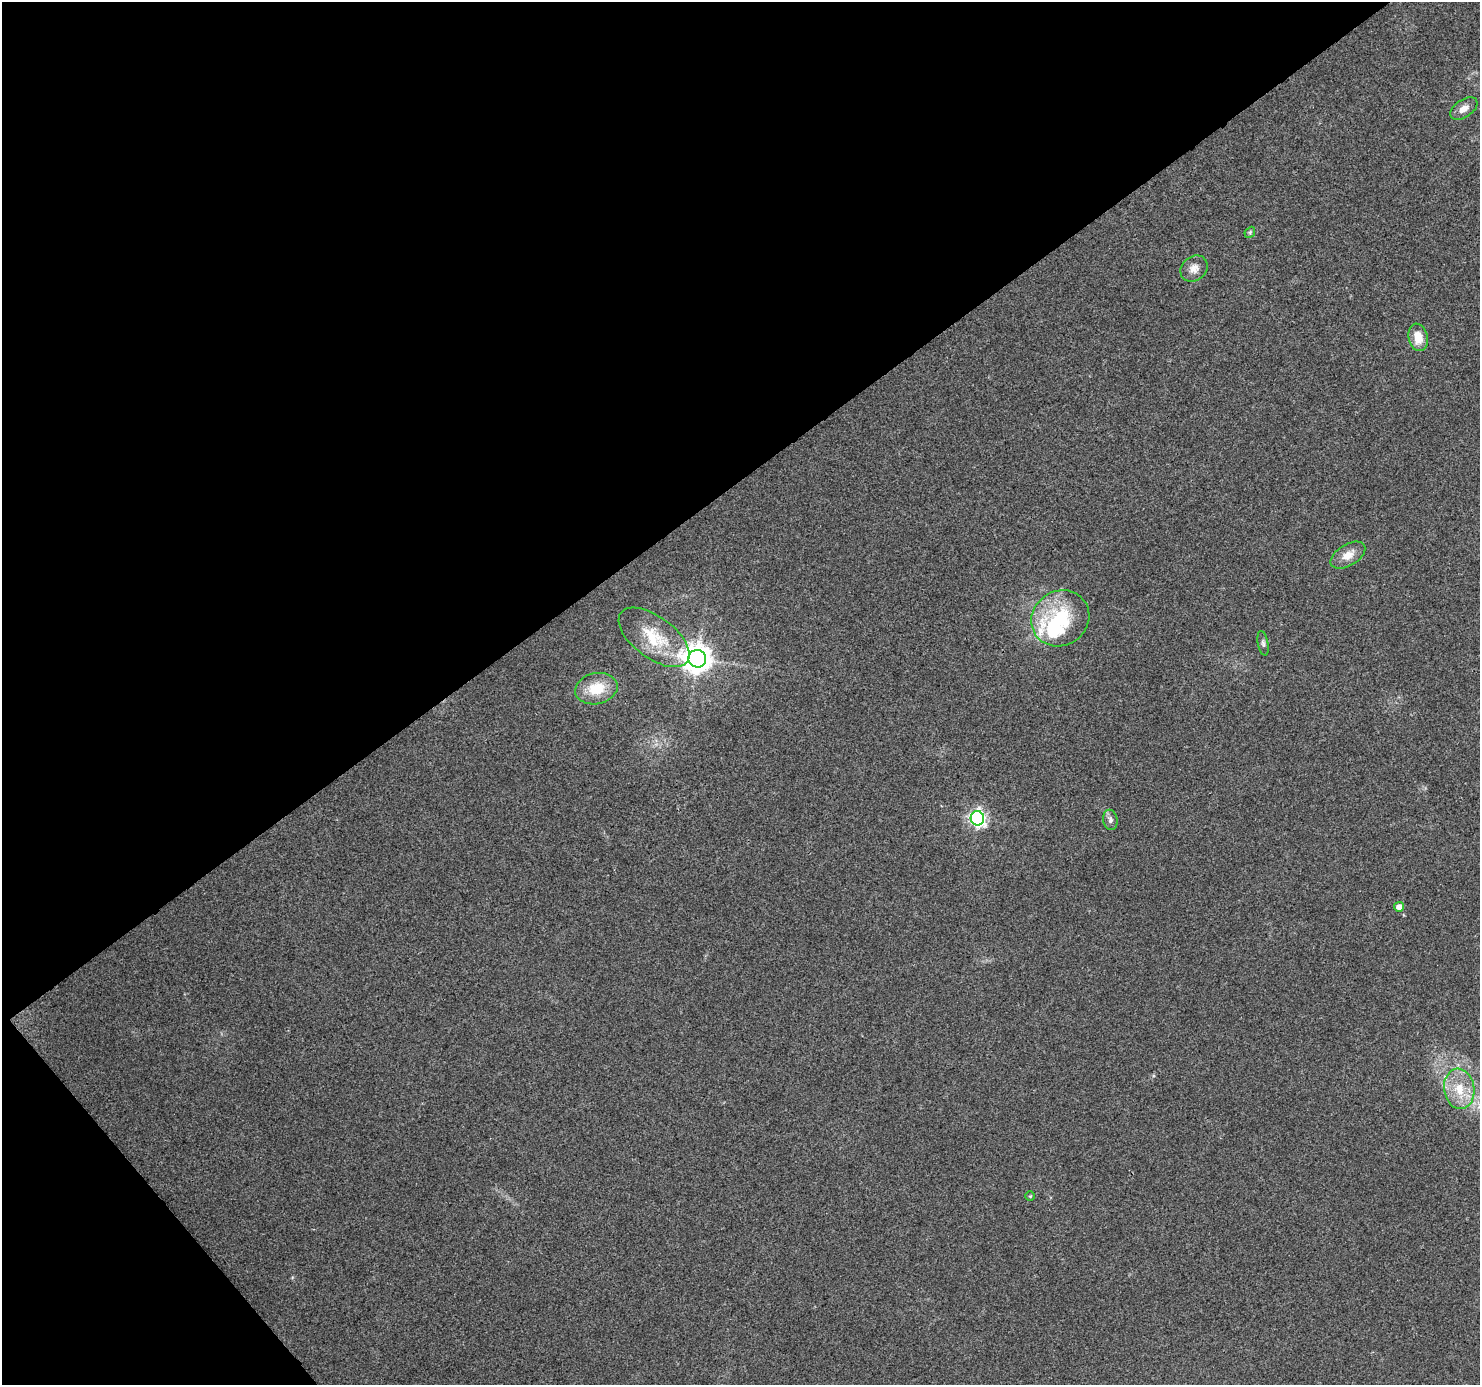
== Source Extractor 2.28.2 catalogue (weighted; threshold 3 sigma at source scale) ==
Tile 5 of 4 x 4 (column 1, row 2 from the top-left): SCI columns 87-1564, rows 2981-4363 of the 6079 x 6019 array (HDU 1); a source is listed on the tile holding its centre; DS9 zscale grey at full resolution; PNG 1482 x 1387 px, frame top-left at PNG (2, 2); each listed source drawn as its Kron ellipse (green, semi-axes under 4 px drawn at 4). Shown black and unused: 38% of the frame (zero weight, under 3 of 4 exposures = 7% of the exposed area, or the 3 px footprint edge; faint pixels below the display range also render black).
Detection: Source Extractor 2.28.2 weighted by HDU 2 'WHT'; one run over the whole footprint, this tile lists its part. Background 0.0798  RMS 0.0076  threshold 0.0343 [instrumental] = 3 sigma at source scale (4.5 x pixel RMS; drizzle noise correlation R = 1.50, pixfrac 1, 0.0396/0.0396 arcsec/px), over >= 5 px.
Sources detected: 17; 1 inside a brighter object's white glare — neither listed nor drawn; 1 inside a brighter listed object's ellipse — not listed separately; the other 15 listed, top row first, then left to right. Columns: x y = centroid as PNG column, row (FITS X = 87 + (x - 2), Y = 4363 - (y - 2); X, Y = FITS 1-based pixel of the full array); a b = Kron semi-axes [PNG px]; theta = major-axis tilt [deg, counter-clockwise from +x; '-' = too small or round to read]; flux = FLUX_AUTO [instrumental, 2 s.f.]
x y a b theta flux
1464 108 15 8 34 5.7
1250 232 6 4 48 1.1
1194 269 14 12 40 6.7
1418 337 14 9 -77 12
1348 555 19 10 32 9.3
1060 618 30 27 35 55
654 637 41 20 -37 34
1263 643 12 5 -80 2.2
697 659 9 8 - 1000
596 689 21 15 12 22
977 818 7 6 - 220
1110 820 10 7 -80 3
1399 907 5 5 - 6
1459 1089 20 15 -81 19
1030 1196 5 5 - 0.91